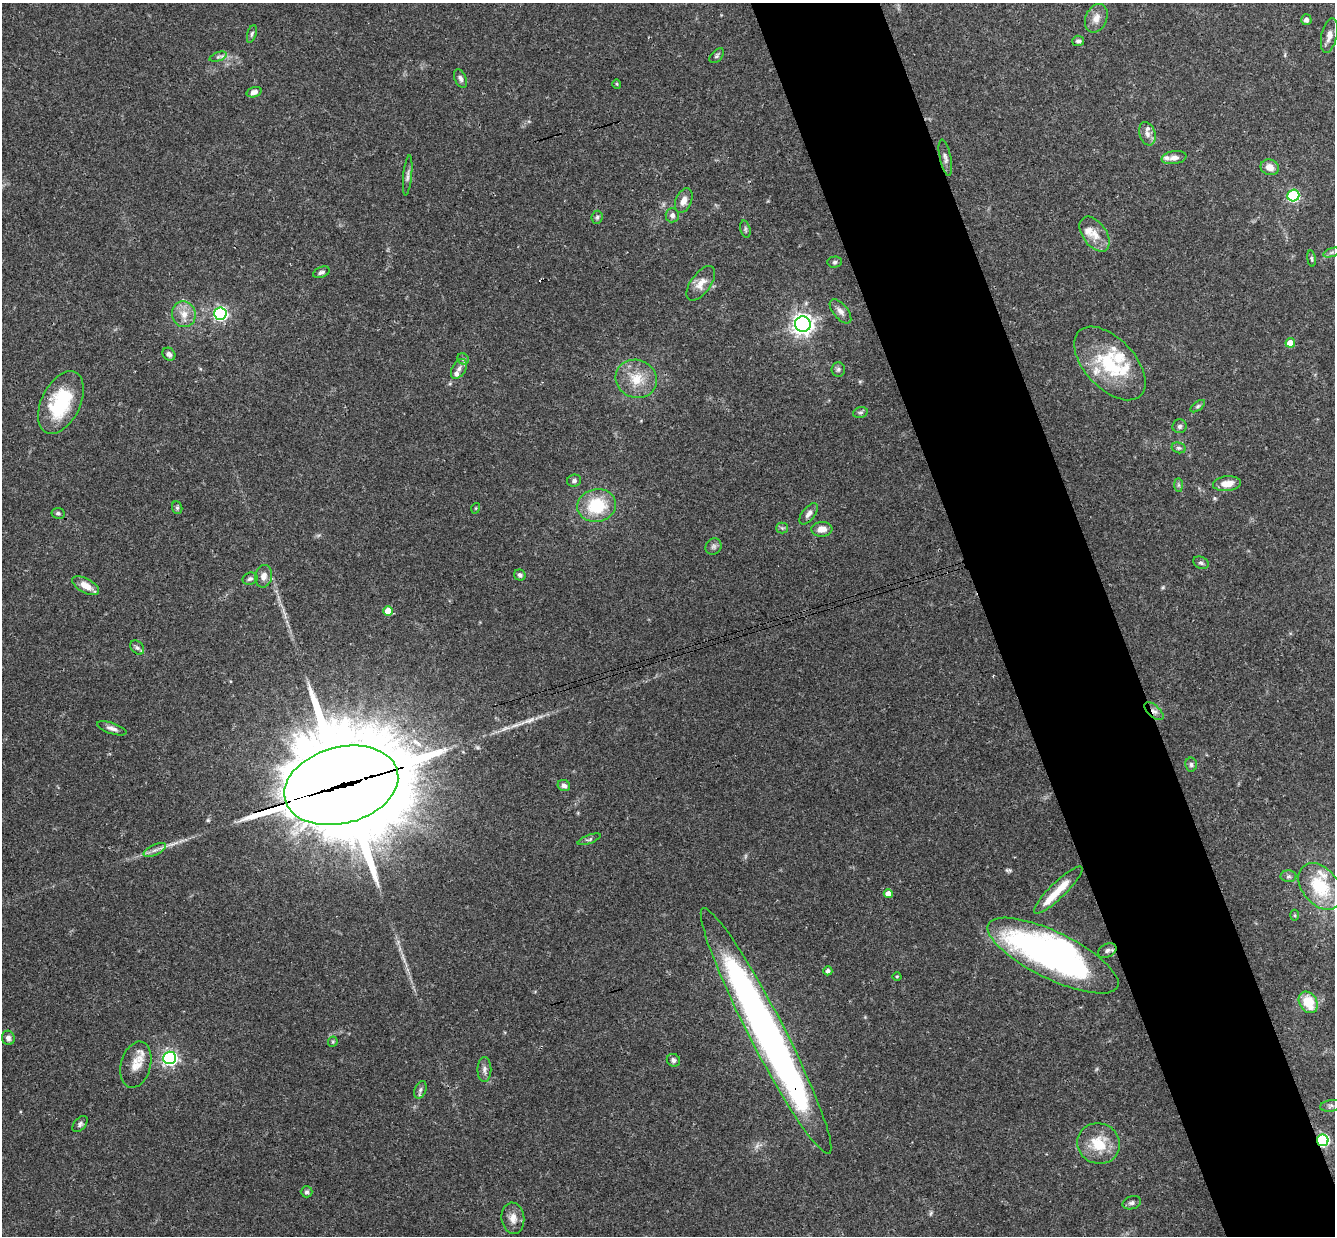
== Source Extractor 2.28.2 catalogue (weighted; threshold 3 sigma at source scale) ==
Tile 6 of 4 x 4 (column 2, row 2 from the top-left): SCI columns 1393-2725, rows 2763-3996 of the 5448 x 5402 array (HDU 1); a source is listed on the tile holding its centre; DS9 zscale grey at full resolution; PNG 1337 x 1238 px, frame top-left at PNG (2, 3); each listed source drawn as its Kron ellipse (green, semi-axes under 4 px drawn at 4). Shown black and unused: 10% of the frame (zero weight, under 3 of 4 exposures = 6% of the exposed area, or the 3 px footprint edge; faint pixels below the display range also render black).
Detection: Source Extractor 2.28.2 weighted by HDU 2 'WHT'; one run over the whole footprint, this tile lists its part. Background 0.0769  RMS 0.0033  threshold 0.0149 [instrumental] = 3 sigma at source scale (4.5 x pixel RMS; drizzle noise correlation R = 1.50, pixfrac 1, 0.05/0.05 arcsec/px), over >= 5 px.
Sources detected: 105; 2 inside a brighter object's white glare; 1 cosmic-ray / hot-pixel residue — neither listed nor drawn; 10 inside a brighter listed object's ellipse — not listed separately; the other 92 listed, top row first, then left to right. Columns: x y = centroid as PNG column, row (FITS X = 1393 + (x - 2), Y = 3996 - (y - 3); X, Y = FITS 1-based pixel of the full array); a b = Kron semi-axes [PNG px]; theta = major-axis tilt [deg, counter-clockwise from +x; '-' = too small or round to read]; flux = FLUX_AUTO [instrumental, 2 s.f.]
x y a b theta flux
1096 18 15 10 66 3
1306 20 5 5 - 1.5
252 34 9 4 73 0.68
1329 36 17 7 77 2.3
1078 41 6 5 - 0.93
717 56 9 5 46 0.71
218 57 9 4 19 0.76
460 78 10 5 -65 1.1
617 84 5 3 - 0.33
254 92 7 5 17 1.5
1147 134 12 8 -73 2
945 158 18 5 -78 1.5
1174 158 12 6 9 2.1
1270 167 9 8 - 2.8
408 176 20 4 84 1.3
1293 196 6 6 - 41
684 201 13 8 67 2.5
672 215 7 6 - 1.2
597 217 6 5 - 0.66
745 229 9 5 -77 0.69
1095 234 20 11 -54 4.1
1332 252 9 4 19 0.69
1311 259 8 4 -81 0.57
835 262 7 5 2 0.74
321 272 9 5 22 1.1
701 283 20 10 54 3.6
840 311 14 7 -50 2
184 314 13 12 - 3.8
220 314 6 6 - 75
803 324 8 8 - 200
1290 343 5 4 - 4.9
169 354 7 6 - 1.2
463 359 6 5 - 0.63
1110 363 45 25 -47 23
459 369 11 6 59 1.5
838 369 7 7 - 0.86
636 379 21 19 -21 7.9
61 402 33 19 64 24
1198 406 8 4 36 0.63
860 413 7 5 15 0.69
1179 426 7 7 - 0.85
1179 448 7 5 -14 0.67
574 481 7 6 - 0.82
1227 484 14 7 6 4.2
1178 485 7 4 -90 0.64
597 506 19 16 8 15
177 508 6 5 - 0.63
476 508 5 3 - 0.3
58 513 7 5 -11 0.81
809 514 12 6 52 1.7
782 528 5 5 - 0.58
822 529 10 7 3 2.7
713 547 8 7 - 1.1
1201 563 8 5 -26 0.81
520 575 6 5 - 0.87
264 576 11 8 78 2.3
250 579 8 6 17 0.85
86 586 15 7 -29 3.4
388 611 5 4 - 6.5
137 648 8 5 -47 0.86
1154 711 12 6 -42 1.6
112 728 15 5 -19 1.5
1191 765 7 6 - 0.89
341 785 58 38 15 7900
564 785 6 5 - 1.1
589 839 12 4 21 0.76
155 850 12 5 26 1.4
1289 876 8 6 0 0.85
1320 886 26 18 -51 17
1058 890 33 8 44 6.8
888 894 4 4 - 3
1295 915 5 3 - 0.4
1107 951 10 6 27 1.1
1053 956 72 23 -26 130
828 971 4 4 - 1.2
897 976 4 3 - 0.28
1308 1002 11 9 -58 8.7
766 1031 138 17 -63 230
8 1038 7 6 - 1.2
333 1042 5 4 - 0.41
170 1058 6 6 - 94
673 1060 7 6 - 0.86
136 1065 24 15 74 5.6
484 1069 12 7 89 1.5
420 1090 9 5 68 0.88
1331 1106 10 6 9 1
80 1124 9 6 48 0.92
1323 1140 6 5 - 51
1099 1143 21 20 - 9.9
307 1192 6 5 - 0.87
1132 1203 9 6 15 1
513 1218 16 11 -82 3.1
Overlapping masked pixels (flux is a lower limit): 5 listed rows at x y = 1154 711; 341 785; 1053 956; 766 1031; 1323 1140